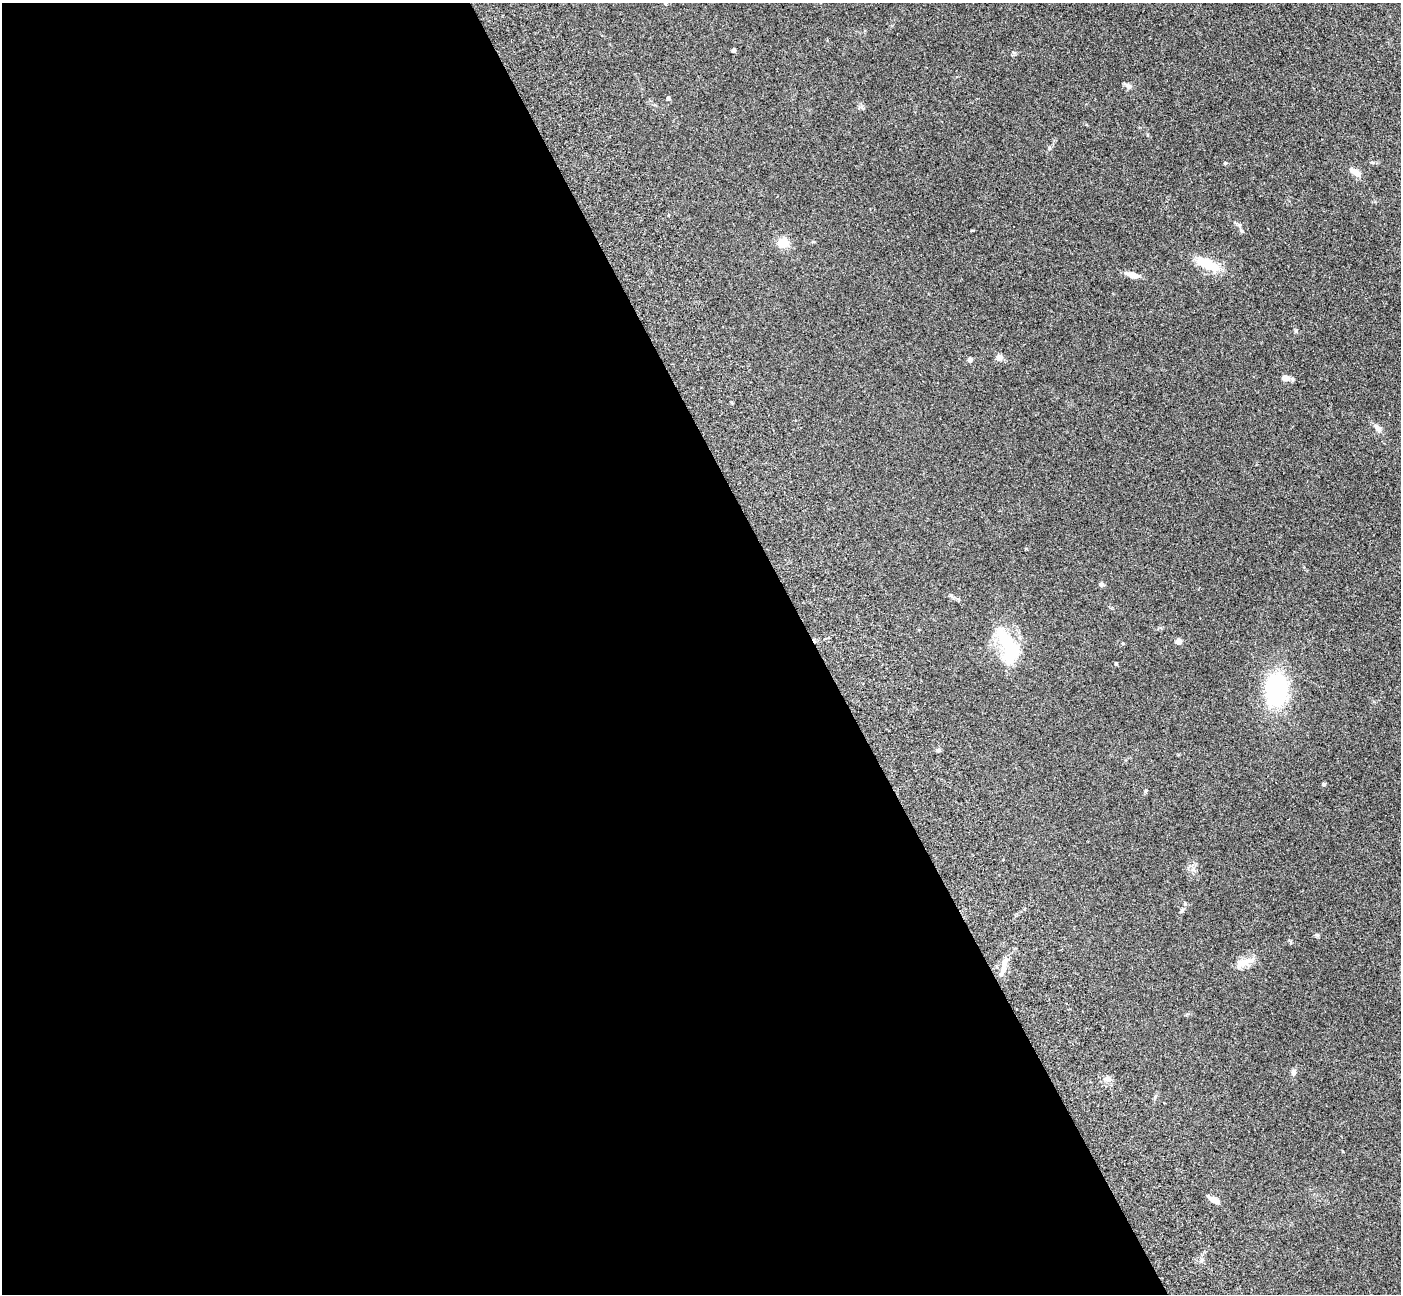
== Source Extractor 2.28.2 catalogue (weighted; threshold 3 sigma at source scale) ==
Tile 9 of 4 x 4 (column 1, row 3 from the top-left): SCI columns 157-1555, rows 1764-3055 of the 5911 x 5897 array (HDU 1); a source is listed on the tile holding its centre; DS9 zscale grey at full resolution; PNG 1403 x 1296 px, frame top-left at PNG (2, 3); no overlay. Shown black and unused: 58% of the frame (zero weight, under 3 of 5 exposures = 10% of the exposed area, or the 3 px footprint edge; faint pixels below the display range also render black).
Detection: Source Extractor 2.28.2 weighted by HDU 2 'WHT'; one run over the whole footprint, this tile lists its part. Background 0.245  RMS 0.0081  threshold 0.0366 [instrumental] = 3 sigma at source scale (4.5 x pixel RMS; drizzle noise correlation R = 1.50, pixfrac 1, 0.05/0.05 arcsec/px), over >= 5 px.
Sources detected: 29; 2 inside a brighter object's white glare — not listed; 1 inside a brighter listed object's ellipse — not listed separately; the other 26 listed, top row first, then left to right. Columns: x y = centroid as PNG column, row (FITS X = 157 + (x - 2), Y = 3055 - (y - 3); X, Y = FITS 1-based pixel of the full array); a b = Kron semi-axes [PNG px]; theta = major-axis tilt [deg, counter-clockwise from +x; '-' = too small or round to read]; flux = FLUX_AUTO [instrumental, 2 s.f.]
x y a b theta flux
734 51 4 4 - 2.3
1128 86 9 6 -43 2.3
668 98 4 4 - 1.9
1225 163 4 4 - 0.74
1355 172 12 6 -33 6.6
783 243 12 11 - 9.2
1207 264 22 9 -25 23
1133 275 15 6 -17 6.4
999 357 7 7 - 4
970 360 5 5 - 2.2
1285 378 9 7 -6 5.1
1377 428 13 6 -46 3.7
1101 584 5 5 - 2.3
1179 641 4 4 - 9
1009 645 46 16 -59 38
1116 664 3 3 - 1.1
1276 690 23 16 88 100
938 750 6 5 - 1.4
1324 784 4 4 - 1.2
1181 911 7 4 61 1.3
1317 935 6 4 -43 1
1244 962 29 9 20 8.5
1004 964 20 7 73 6.6
1294 1072 8 6 89 2.7
1108 1079 10 7 -28 2.9
1213 1199 13 5 -28 4.8
Unlisted compact peaks at least as high as the median listed source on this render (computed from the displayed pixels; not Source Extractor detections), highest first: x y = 1049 148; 1242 231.